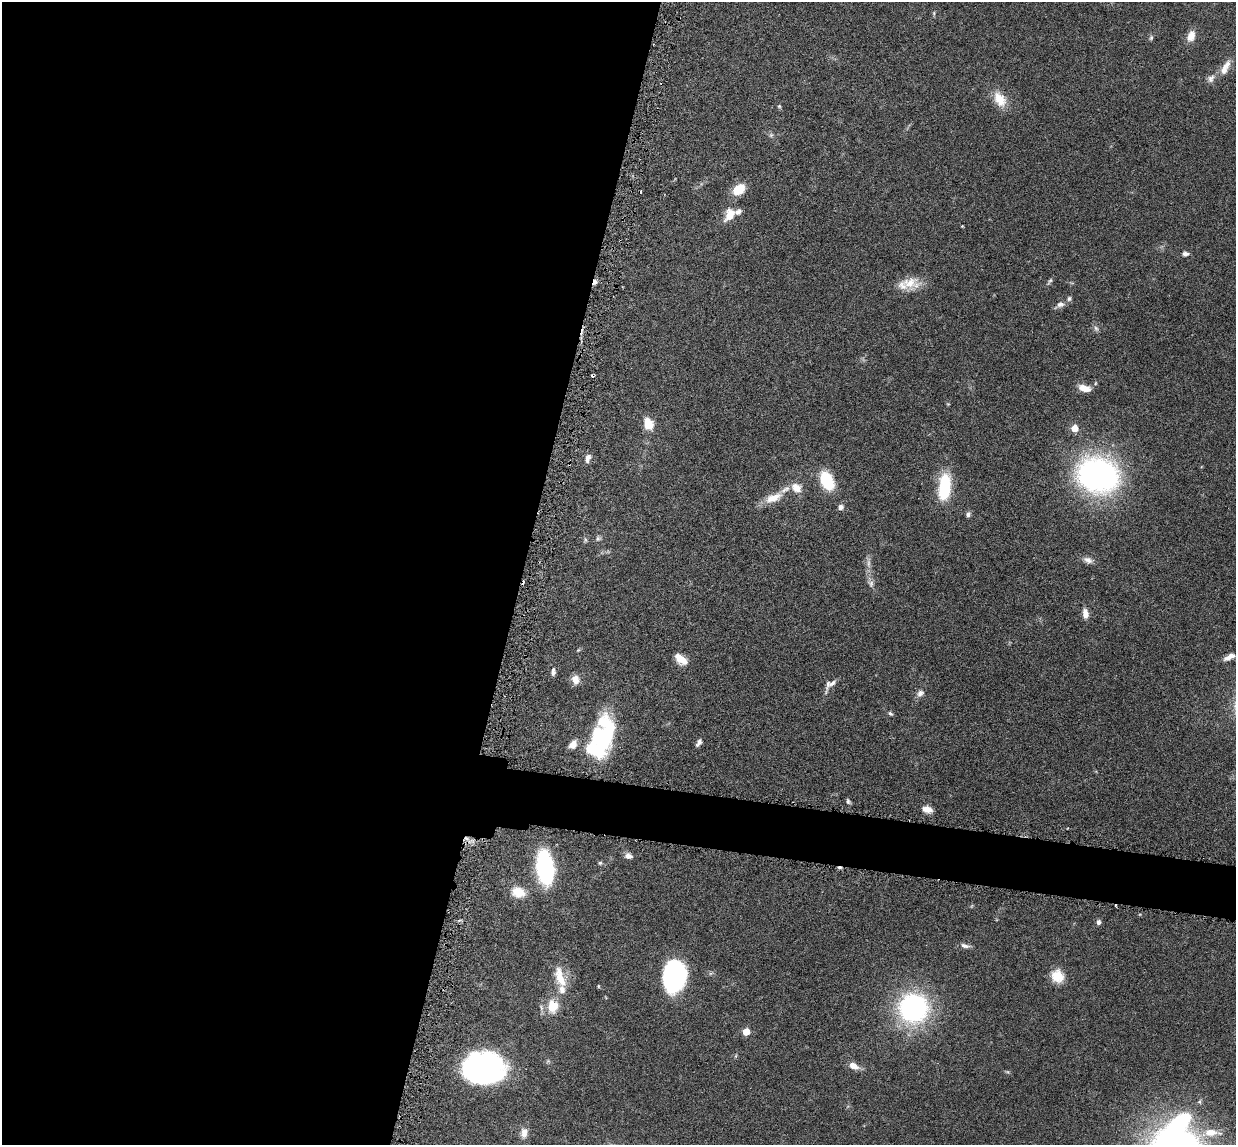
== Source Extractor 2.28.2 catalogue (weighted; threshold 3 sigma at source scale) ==
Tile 5 of 4 x 4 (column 1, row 2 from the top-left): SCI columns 90-1323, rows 2440-3582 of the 5085 x 5014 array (HDU 1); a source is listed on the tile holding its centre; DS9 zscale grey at full resolution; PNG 1238 x 1147 px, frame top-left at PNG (2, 2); no overlay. Shown black and unused: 45% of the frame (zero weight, under 3 of 6 exposures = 3% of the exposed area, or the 3 px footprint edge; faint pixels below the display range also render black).
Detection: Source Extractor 2.28.2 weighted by HDU 2 'WHT'; one run over the whole footprint, this tile lists its part. Background 0.0461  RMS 0.0033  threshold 0.0133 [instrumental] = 3 sigma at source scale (4.09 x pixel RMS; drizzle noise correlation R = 1.36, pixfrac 0.8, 0.05/0.05 arcsec/px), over >= 5 px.
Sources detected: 74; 2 inside a brighter object's white glare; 5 cosmic-ray / hot-pixel residue — not listed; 3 inside a brighter listed object's ellipse — not listed separately; the other 64 listed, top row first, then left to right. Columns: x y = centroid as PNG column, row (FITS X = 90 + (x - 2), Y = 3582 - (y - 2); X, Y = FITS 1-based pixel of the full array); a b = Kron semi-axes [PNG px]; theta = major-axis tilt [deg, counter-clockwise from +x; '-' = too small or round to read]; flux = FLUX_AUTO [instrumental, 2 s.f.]
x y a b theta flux
934 13 7 4 -83 0.4
1191 36 12 8 68 3.2
1151 38 7 5 74 0.56
1225 68 23 9 62 3.6
1211 78 12 9 58 1.5
1000 99 22 13 -59 5.2
779 106 6 5 - 0.38
771 135 7 5 45 0.58
739 189 15 10 40 5.5
730 215 15 10 65 4.5
962 226 3 3 - 0.29
1185 254 8 6 -6 1.1
1050 281 11 4 59 0.61
595 282 7 4 72 1.3
909 282 27 15 -8 5.7
1069 298 6 5 - 0.76
1060 304 11 8 10 1.4
1096 328 9 5 -62 0.82
1084 388 15 7 -12 3.4
648 424 13 10 -70 4.9
1075 428 5 5 - 5.5
588 458 11 6 75 1.5
1098 475 45 36 -15 76
827 481 19 12 -65 12
944 487 25 11 84 19
796 488 13 10 -36 3.4
773 498 23 10 23 5.4
841 507 7 6 - 1.2
968 514 7 6 - 0.73
598 538 8 6 39 0.72
1088 560 13 8 -19 1.6
868 563 16 4 -85 1.5
871 583 11 8 -54 1.3
1085 613 12 7 -81 2.1
1230 657 12 5 27 2.2
681 659 14 8 -40 3.7
553 672 9 5 87 1.1
575 679 10 8 -82 2.7
830 685 21 9 49 2.1
920 693 10 8 39 1.4
890 713 7 5 -33 0.57
603 737 38 22 79 34
699 742 8 5 61 1.3
573 744 11 8 52 2.2
848 801 7 5 -75 0.62
927 809 10 7 -13 2.5
628 856 10 7 -14 1.3
600 863 5 5 - 0.44
545 867 22 11 -83 53
518 892 17 13 -17 4.9
1098 922 6 5 - 1
965 946 13 5 -10 1.2
675 976 28 19 80 43
1057 976 16 14 -55 5.1
560 977 30 12 -72 6.4
598 986 5 4 - 0.32
553 1006 17 13 -86 6.2
913 1008 23 22 - 61
746 1032 5 5 - 5.7
853 1066 12 7 -25 2.6
485 1071 36 31 -39 63
1179 1124 36 15 41 32
524 1133 14 10 84 2.3
1211 1133 25 10 -3 5.5
Overlapping masked pixels (flux is a lower limit): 1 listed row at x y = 595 282